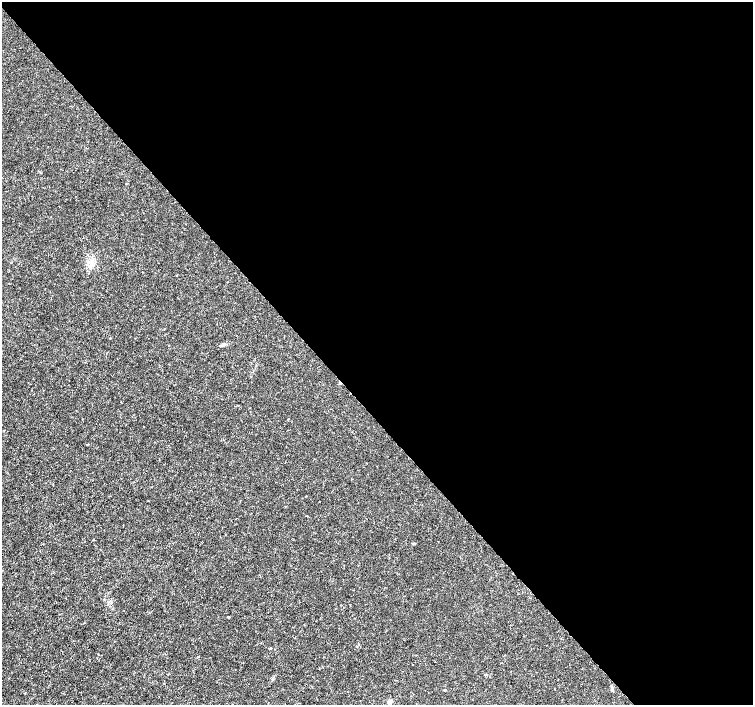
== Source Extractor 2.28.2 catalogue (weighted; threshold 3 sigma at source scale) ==
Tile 8 of 4 x 4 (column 4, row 2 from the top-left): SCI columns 4511-6011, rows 3020-4424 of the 6012 x 5974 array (HDU 1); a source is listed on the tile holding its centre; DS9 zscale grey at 2 x 2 block average (1 PNG px = mean of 2 x 2 image px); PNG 755 x 707 px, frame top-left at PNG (2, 2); no overlay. Shown black and unused: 58% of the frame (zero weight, under 3 of 4 exposures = <1% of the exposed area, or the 3 px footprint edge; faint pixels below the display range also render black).
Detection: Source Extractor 2.28.2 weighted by HDU 2 'WHT'; one run over the whole footprint, this tile lists its part. Background 8.57e-04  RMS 0.0013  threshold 0.00599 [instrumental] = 3 sigma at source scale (4.5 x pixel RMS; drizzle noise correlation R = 1.50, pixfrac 1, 0.0396/0.0396 arcsec/px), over >= 5 px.
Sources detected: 8; all 8 listed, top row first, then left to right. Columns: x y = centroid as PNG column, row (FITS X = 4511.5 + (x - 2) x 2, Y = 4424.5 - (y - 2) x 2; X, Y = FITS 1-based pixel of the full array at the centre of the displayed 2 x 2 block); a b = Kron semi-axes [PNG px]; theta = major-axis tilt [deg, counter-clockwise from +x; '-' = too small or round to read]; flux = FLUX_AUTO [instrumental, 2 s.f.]
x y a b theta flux
92 262 4 2 - 0.45
223 344 5 4 - 0.6
340 383 3 2 - 1.3
228 617 3 2 - 0.2
270 648 3 2 - 0.14
164 683 2 2 - 0.18
612 689 6 3 -82 0.49
390 702 3 2 - 4.6
Overlapping masked pixels (flux is a lower limit): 1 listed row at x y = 340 383